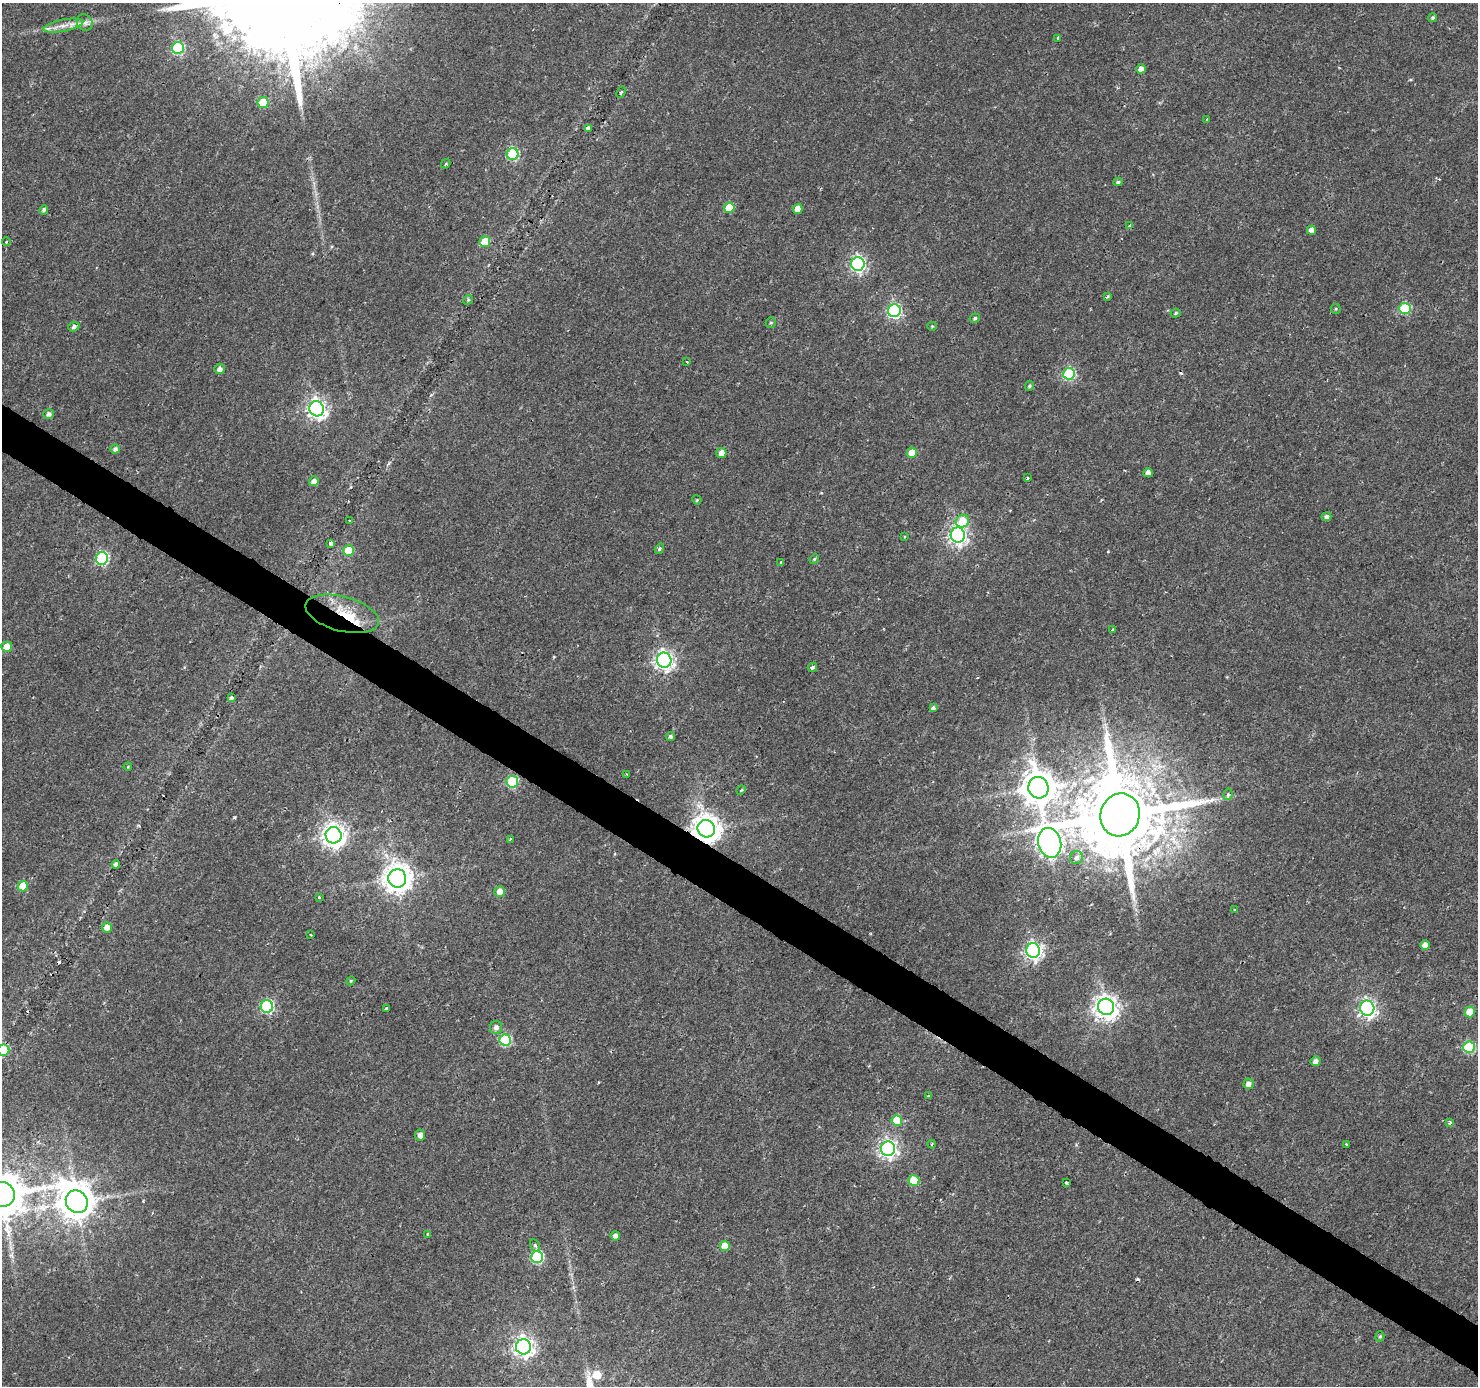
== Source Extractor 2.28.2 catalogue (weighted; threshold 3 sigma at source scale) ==
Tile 6 of 4 x 4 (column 2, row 2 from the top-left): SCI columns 1477-2952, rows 2953-4336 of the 5913 x 5973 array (HDU 1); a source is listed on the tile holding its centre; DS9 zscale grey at full resolution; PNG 1480 x 1388 px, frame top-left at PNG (2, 3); each listed source drawn as its Kron ellipse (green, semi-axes under 4 px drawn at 4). Shown black and unused: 3% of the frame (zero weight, under 2 of 3 exposures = <1% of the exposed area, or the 3 px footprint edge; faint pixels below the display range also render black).
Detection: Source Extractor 2.28.2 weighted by HDU 2 'WHT'; one run over the whole footprint, this tile lists its part. Background 0.00576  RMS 0.0025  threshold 0.0113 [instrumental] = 3 sigma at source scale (4.5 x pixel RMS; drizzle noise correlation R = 1.50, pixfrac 1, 0.0396/0.0396 arcsec/px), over >= 5 px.
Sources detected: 124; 7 cosmic-ray / hot-pixel residue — neither listed nor drawn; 2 inside a brighter listed object's ellipse — not listed separately; the other 115 listed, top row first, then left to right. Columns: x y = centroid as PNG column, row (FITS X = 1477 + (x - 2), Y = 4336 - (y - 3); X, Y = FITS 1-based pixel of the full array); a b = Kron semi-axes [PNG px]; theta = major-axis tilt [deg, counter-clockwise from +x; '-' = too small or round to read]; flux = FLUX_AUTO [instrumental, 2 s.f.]
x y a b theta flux
1433 17 4 4 - 0.48
85 23 8 7 - 1.1
63 26 20 6 11 2.4
1058 38 4 3 - 1
178 48 6 6 - 26
1141 69 4 4 - 1.7
621 92 6 3 68 0.38
263 103 5 5 - 9.1
1207 119 3 2 - 0.4
588 128 4 4 - 1.1
513 154 6 6 - 23
446 164 5 4 - 0.47
1118 182 4 3 - 0.53
729 208 5 5 - 6.6
798 209 5 5 - 2.6
44 210 5 4 - 0.62
1130 226 4 3 - 1.5
1311 230 4 4 - 1.6
6 242 4 4 - 0.36
485 242 5 5 - 7.5
858 264 7 6 - 62
1107 296 4 3 - 0.38
468 300 5 4 - 0.31
1405 308 5 5 - 18
1336 309 5 4 - 0.31
894 311 6 6 - 44
1176 313 5 4 - 0.38
975 318 5 4 - 0.57
771 323 5 5 - 0.39
932 326 5 4 - 0.29
74 327 5 5 - 0.72
687 362 4 3 - 0.2
220 369 5 5 - 1.1
1069 374 6 5 - 22
1029 386 5 4 - 0.39
317 409 7 7 - 120
49 414 5 5 - 1.1
115 449 4 4 - 0.81
721 453 5 5 - 1.9
912 453 5 5 - 4.5
1148 473 5 4 - 1.7
1028 478 3 2 - 0.33
314 481 5 5 - 1.5
697 500 5 4 - 0.26
1326 517 5 4 - 0.76
350 521 3 3 - 0.27
962 521 7 6 - 6.8
958 535 7 7 - 97
904 536 3 3 - 0.26
331 543 4 4 - 1.1
659 549 5 4 - 0.66
348 551 5 5 - 8.3
102 558 6 6 - 32
814 559 5 4 - 0.31
781 562 4 3 - 0.26
342 614 38 17 -15 12
1113 630 3 3 - 0.62
7 647 5 5 - 2.9
664 660 7 7 - 110
812 667 5 3 - 1.5
231 697 4 3 - 1.3
933 708 4 3 - 1.4
671 736 5 4 - 0.7
128 767 4 3 - 0.23
627 774 3 3 - 0.33
512 782 6 5 - 21
1038 788 10 10 - 510
741 790 5 4 - 0.3
1228 794 6 4 79 0.61
1120 815 22 19 71 4000
706 829 9 8 - 330
334 835 8 8 - 200
510 839 3 2 - 0.34
1050 843 15 11 -76 230
1077 858 6 6 - 0.88
116 864 4 4 - 0.6
397 878 9 9 - 330
23 886 5 5 - 6.3
500 892 5 5 - 2.6
319 897 3 2 - 0.31
1235 910 3 3 - 0.26
107 927 5 5 - 1.8
311 935 3 3 - 0.41
1425 945 5 4 - 1.8
1033 951 7 7 - 84
351 981 5 4 - 0.29
267 1006 6 6 - 34
1106 1007 8 8 - 210
1367 1008 7 7 - 87
386 1009 4 3 - 2
1470 1012 5 5 - 5.6
496 1027 6 6 - 1
505 1040 6 5 - 19
1469 1047 6 5 - 21
3 1050 6 5 - 21
1315 1061 5 4 - 1.5
1248 1084 5 5 - 1.4
928 1096 3 3 - 0.48
897 1121 5 5 - 7
1450 1123 4 3 - 0.97
420 1135 5 5 - 1.2
932 1144 4 3 - 0.26
1346 1144 3 3 - 0.43
888 1149 7 7 - 98
914 1181 5 5 - 8.1
1066 1183 3 3 - 0.97
2 1194 13 12 - 1300
77 1202 12 10 -51 560
428 1234 3 3 - 1.3
615 1236 5 4 - 1
535 1246 7 4 -61 0.5
725 1246 5 5 - 3.9
537 1257 6 6 - 27
1380 1336 5 4 - 0.38
523 1347 8 7 - 120
Overlapping masked pixels (flux is a lower limit): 3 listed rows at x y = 342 614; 1120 815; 706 829
Isophote crosses this tile's border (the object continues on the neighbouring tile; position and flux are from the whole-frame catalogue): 2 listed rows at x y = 3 1050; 2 1194